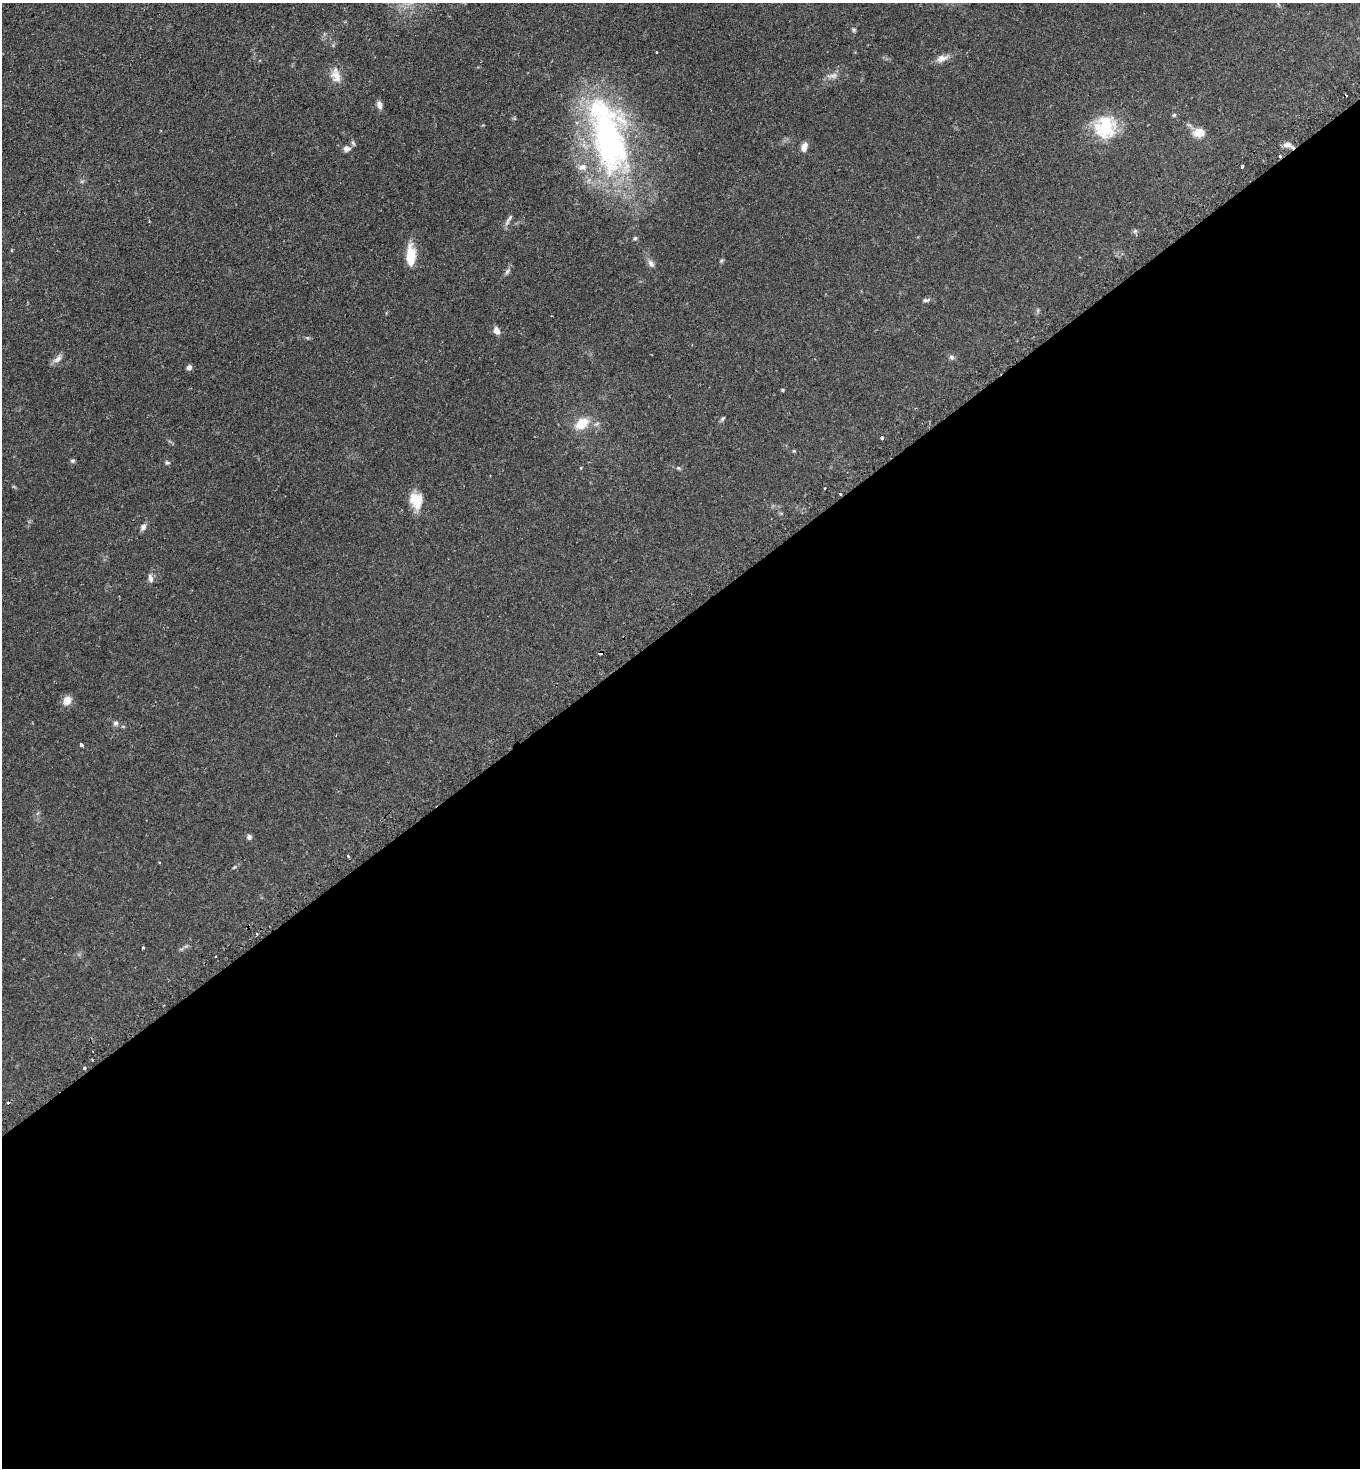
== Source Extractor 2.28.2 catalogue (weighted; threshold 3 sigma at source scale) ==
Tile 15 of 4 x 4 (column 3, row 4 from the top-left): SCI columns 2906-4263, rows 48-1513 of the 5949 x 5957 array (HDU 1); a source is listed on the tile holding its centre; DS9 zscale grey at full resolution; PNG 1362 x 1470 px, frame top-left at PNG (2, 3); no overlay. Shown black and unused: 58% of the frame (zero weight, under 2 of 3 exposures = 4% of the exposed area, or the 3 px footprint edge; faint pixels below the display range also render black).
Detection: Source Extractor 2.28.2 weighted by HDU 2 'WHT'; one run over the whole footprint, this tile lists its part. Background 0.0978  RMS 0.0055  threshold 0.0249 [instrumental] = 3 sigma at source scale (4.5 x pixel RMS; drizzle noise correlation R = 1.50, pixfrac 1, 0.05/0.05 arcsec/px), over >= 5 px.
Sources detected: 58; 4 cosmic-ray / hot-pixel residue — not listed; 3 inside a brighter listed object's ellipse — not listed separately; the other 51 listed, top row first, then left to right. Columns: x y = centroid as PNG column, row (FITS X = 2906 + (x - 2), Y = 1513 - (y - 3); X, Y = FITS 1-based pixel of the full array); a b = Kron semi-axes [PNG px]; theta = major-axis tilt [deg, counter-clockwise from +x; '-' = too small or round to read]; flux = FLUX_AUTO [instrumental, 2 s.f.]
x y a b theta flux
854 30 6 5 - 0.82
656 52 3 3 - 0.67
942 58 16 9 18 3.7
336 76 18 13 -65 5.7
832 76 17 6 7 2.8
379 105 9 6 -74 2.5
1174 115 5 5 - 0.73
1105 127 31 27 75 24
1199 132 14 10 4 6.1
608 139 104 46 -77 150
353 143 8 4 -64 0.96
1288 145 13 6 -18 2.8
804 147 11 6 74 3.4
346 149 9 7 4 2.3
1280 156 3 3 - 1.2
1242 166 4 3 - 2
509 220 18 4 59 1.9
1135 231 7 4 45 0.89
12 250 3 3 - 0.57
411 255 24 10 89 11
722 261 6 4 54 0.8
651 264 11 7 -55 2.1
507 271 9 5 52 1.4
926 300 10 5 5 1.3
497 331 8 7 - 3.2
307 338 6 4 17 0.71
951 357 7 6 - 1.2
57 359 14 7 35 2.6
189 367 6 5 - 1.6
782 390 4 4 - 0.51
723 419 7 5 56 0.87
581 424 14 10 32 11
882 438 3 3 - 2.2
73 461 6 6 - 0.92
167 463 6 6 - 0.94
581 468 4 3 - 0.53
678 468 5 5 - 0.69
840 494 3 3 - 2.8
416 500 20 15 -76 10
143 527 10 7 56 1.9
150 578 11 6 -76 2
600 653 4 4 - 3.9
67 700 9 8 - 5.2
116 723 7 7 - 1.4
81 745 4 3 - 0.86
249 837 7 6 - 1.4
348 856 3 2 - 0.6
159 862 3 2 - 0.44
234 867 6 4 44 0.61
143 948 3 3 - 0.94
84 1068 3 3 - 0.85
Overlapping masked pixels (flux is a lower limit): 4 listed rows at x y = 1288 145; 1280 156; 840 494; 600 653